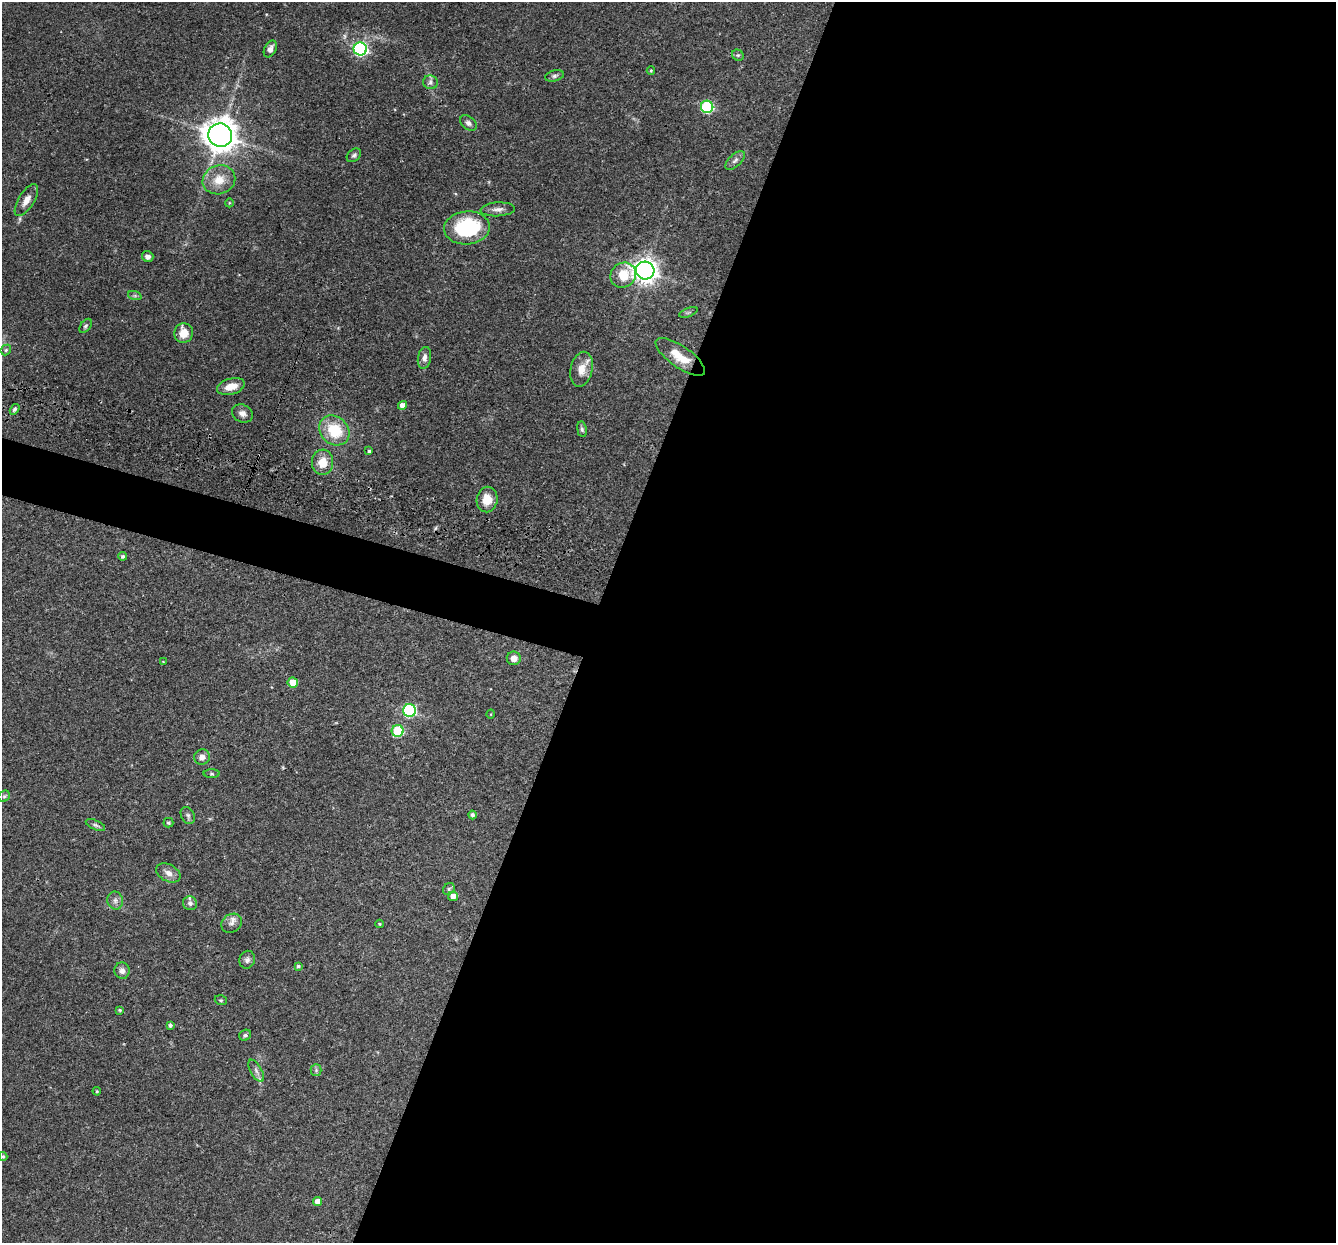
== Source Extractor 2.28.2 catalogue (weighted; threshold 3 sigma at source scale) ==
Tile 12 of 4 x 4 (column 4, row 3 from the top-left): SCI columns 4001-5334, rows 1499-2739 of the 5355 x 5411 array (HDU 1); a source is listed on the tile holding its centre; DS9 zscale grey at full resolution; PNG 1338 x 1245 px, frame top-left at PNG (2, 2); each listed source drawn as its Kron ellipse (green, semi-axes under 4 px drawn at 4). Shown black and unused: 58% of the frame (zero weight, under 3 of 4 exposures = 3% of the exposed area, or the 3 px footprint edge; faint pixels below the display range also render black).
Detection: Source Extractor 2.28.2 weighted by HDU 2 'WHT'; one run over the whole footprint, this tile lists its part. Background 0.0577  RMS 0.0033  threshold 0.015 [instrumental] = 3 sigma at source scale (4.5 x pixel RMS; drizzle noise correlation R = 1.50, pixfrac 1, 0.05/0.05 arcsec/px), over >= 5 px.
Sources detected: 70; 1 inside a brighter listed object's ellipse — not listed separately; the other 69 listed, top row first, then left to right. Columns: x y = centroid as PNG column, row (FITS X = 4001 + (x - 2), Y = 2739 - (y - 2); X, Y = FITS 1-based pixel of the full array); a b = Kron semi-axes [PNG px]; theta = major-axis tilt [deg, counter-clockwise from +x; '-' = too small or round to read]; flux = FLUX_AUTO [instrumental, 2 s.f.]
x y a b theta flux
270 49 9 6 63 1.7
360 49 7 6 - 57
738 55 6 5 - 0.54
651 71 4 3 - 0.37
554 76 9 5 13 0.85
430 82 7 7 - 1.1
707 107 6 6 - 33
468 123 9 6 -39 1.1
220 135 12 11 - 480
354 155 8 5 40 0.78
735 160 12 6 43 1.2
219 180 16 14 20 5.7
26 200 18 8 58 2.8
229 203 4 3 - 0.27
498 209 17 7 3 1.7
467 228 23 16 5 26
148 256 6 5 - 1.2
645 271 9 9 - 260
623 275 13 12 - 7.6
135 296 7 4 -18 0.63
688 312 10 3 21 0.54
86 326 8 5 52 0.7
184 333 10 9 - 4.2
6 350 6 4 47 0.47
680 357 29 10 -35 7.2
424 358 11 6 81 1.6
581 369 17 11 77 4.2
231 387 14 8 16 4
402 405 4 4 - 2.4
15 409 6 4 56 0.69
242 414 11 8 -27 1.6
582 429 8 5 -81 0.68
334 430 16 13 -44 12
369 451 4 4 - 0.49
322 462 13 10 84 4.8
487 499 13 10 81 4.7
123 556 4 4 - 0.7
514 658 7 6 - 2.1
163 662 4 2 - 0.23
293 682 5 5 - 6.2
409 711 6 6 - 43
491 714 4 3 - 0.25
398 731 6 6 - 21
202 757 8 7 - 2
212 774 8 4 -1 0.59
4 796 6 5 - 0.57
188 815 9 6 -62 0.91
472 815 4 4 - 0.87
168 823 5 5 - 0.47
95 825 10 4 -23 0.76
168 873 13 8 -27 2.2
449 889 6 5 - 0.57
453 896 5 5 - 2.2
115 901 9 8 - 1.4
190 903 7 6 - 1.2
232 923 11 9 33 1.7
380 924 4 3 - 0.38
247 960 9 7 70 1.1
298 966 4 3 - 0.49
122 971 8 7 - 1.6
221 1000 6 4 -19 0.46
120 1010 4 3 - 0.45
170 1025 4 4 - 0.72
245 1035 6 5 - 0.6
316 1070 5 5 - 0.6
256 1071 12 5 -60 1.2
97 1091 4 3 - 0.35
3 1156 4 3 - 0.51
317 1201 4 4 - 2.6